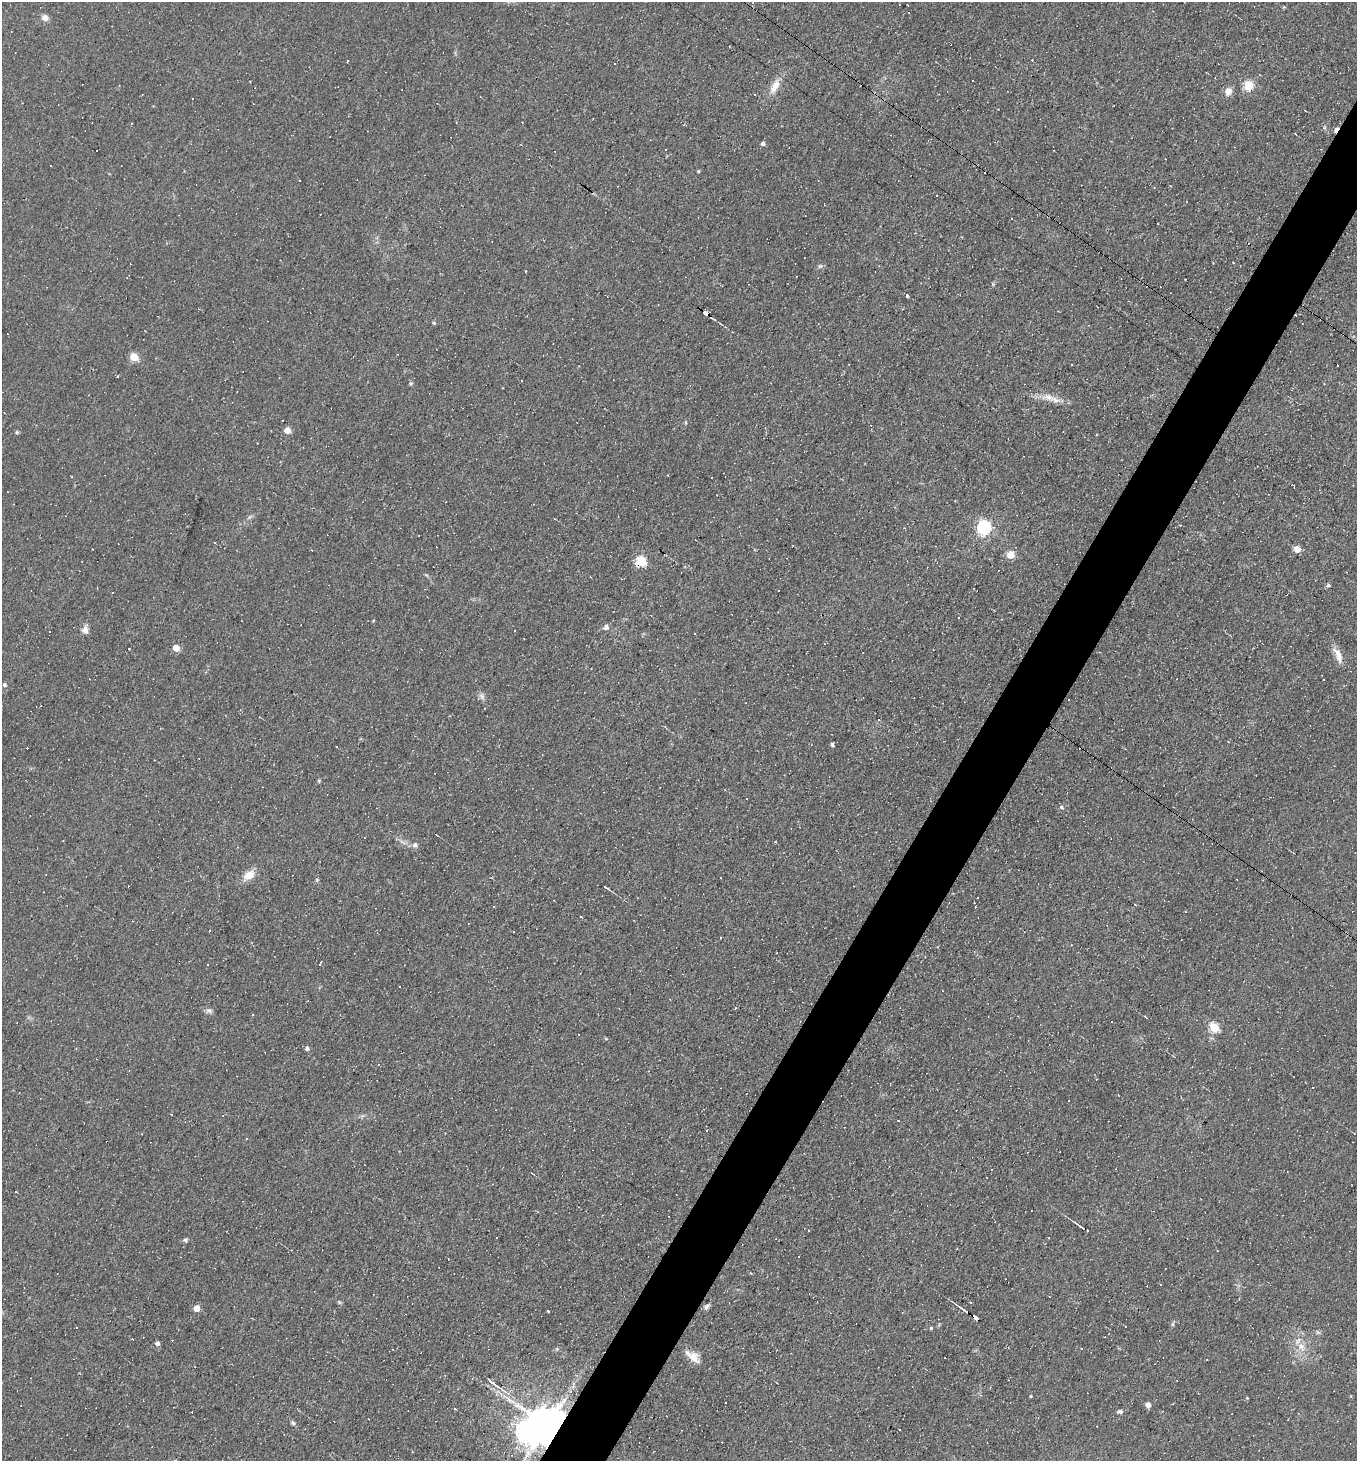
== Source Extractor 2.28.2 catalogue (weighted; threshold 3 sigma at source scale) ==
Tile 10 of 4 x 4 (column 2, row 3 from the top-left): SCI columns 1500-2854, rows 1460-2918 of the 5847 x 5837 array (HDU 1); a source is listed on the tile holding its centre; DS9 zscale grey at full resolution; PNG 1359 x 1463 px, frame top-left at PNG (2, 2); no overlay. Shown black and unused: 4% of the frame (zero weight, under 2 of 3 exposures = <1% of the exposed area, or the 3 px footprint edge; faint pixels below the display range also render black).
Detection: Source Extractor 2.28.2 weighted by HDU 2 'WHT'; one run over the whole footprint, this tile lists its part. Background 0.0353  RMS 0.0078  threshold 0.0353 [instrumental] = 3 sigma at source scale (4.5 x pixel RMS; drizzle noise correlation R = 1.50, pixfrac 1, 0.05/0.05 arcsec/px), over >= 5 px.
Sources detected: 179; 1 inside a brighter object's white glare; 85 cosmic-ray / hot-pixel residue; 2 long thin detections or spike segments (spike, bleed or trail) — not listed; the other 91 listed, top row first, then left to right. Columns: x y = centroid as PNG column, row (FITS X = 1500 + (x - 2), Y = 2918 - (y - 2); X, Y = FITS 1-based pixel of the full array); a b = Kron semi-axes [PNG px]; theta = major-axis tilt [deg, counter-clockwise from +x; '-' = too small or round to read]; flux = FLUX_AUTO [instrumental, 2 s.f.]
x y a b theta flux
1284 7 4 4 - 0.71
45 17 8 8 - 3.9
348 61 3 2 - 0.91
1248 85 5 5 - 47
775 86 20 9 59 9.2
1228 91 10 9 - 4.9
1336 130 8 3 58 9.2
763 143 4 4 - 2.4
51 166 3 3 - 4.9
698 171 4 3 - 0.84
300 180 3 2 - 0.78
1011 219 3 2 - 0.62
820 266 7 4 1 1.5
525 271 3 3 - 1.1
906 295 3 3 - 24
705 314 7 3 -29 52
434 323 5 4 - 1.2
134 357 5 5 - 28
117 376 3 2 - 1
1049 397 23 8 -13 9.3
287 430 5 5 - 11
17 432 5 4 - 0.98
72 477 3 2 - 0.54
984 527 6 6 - 140
418 536 3 2 - 0.66
214 543 3 2 - 1.1
793 545 2 2 - 0.65
92 549 2 2 - 0.61
1297 549 5 5 - 16
1010 555 5 5 - 21
641 561 5 5 - 53
591 577 3 2 - 0.43
1328 585 5 4 - 1.6
778 591 3 3 - 1.4
112 592 3 2 - 0.6
373 620 4 3 - 0.65
606 627 5 5 - 3.6
85 630 9 8 - 4.2
176 648 5 4 - 12
1338 655 24 8 -66 7.6
4 684 4 4 - 1.5
482 696 8 6 -47 2.3
879 720 3 3 - 0.75
832 744 4 4 - 2.1
319 781 4 4 - 0.85
746 799 3 3 - 5.8
1061 807 6 4 -15 1.5
436 834 3 2 - 0.6
415 845 7 6 - 2.5
249 875 16 10 25 8.8
317 880 5 4 - 1.1
606 887 6 3 -32 1.3
977 898 2 2 - 0.55
1135 905 3 2 - 1.4
494 906 3 2 - 0.65
513 931 3 2 - 0.7
974 952 4 4 - 0.74
208 964 3 2 - 0.91
319 964 3 3 - 0.81
400 986 3 3 - 1.6
209 1010 8 6 -29 2.2
253 1014 3 2 - 0.79
1111 1022 2 2 - 0.76
1214 1027 5 5 - 39
307 1048 4 4 - 2.9
1313 1087 3 3 - 1.7
1069 1101 2 2 - 0.69
707 1131 3 3 - 1.9
16 1192 3 2 - 0.67
1080 1226 16 3 -36 3.4
809 1230 3 2 - 0.86
497 1237 2 2 - 0.67
185 1240 6 5 - 1.5
1217 1251 2 2 - 0.59
1160 1284 3 2 - 0.52
706 1307 8 6 75 1.8
197 1308 5 4 - 10
964 1310 21 4 -34 4.4
548 1311 3 2 - 0.78
76 1327 3 2 - 0.5
931 1328 3 3 - 1.1
157 1343 5 4 - 2.3
1301 1346 9 7 -30 4.8
694 1357 16 12 -64 8.5
1031 1396 3 3 - 0.85
1247 1398 4 4 - 0.66
1148 1405 5 4 - 4.8
455 1409 3 3 - 2.5
1120 1411 5 4 - 2.5
293 1423 7 5 -59 1.5
547 1424 9 9 - 2400
Overlapping masked pixels (flux is a lower limit): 4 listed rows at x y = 1336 130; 705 314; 641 561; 547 1424